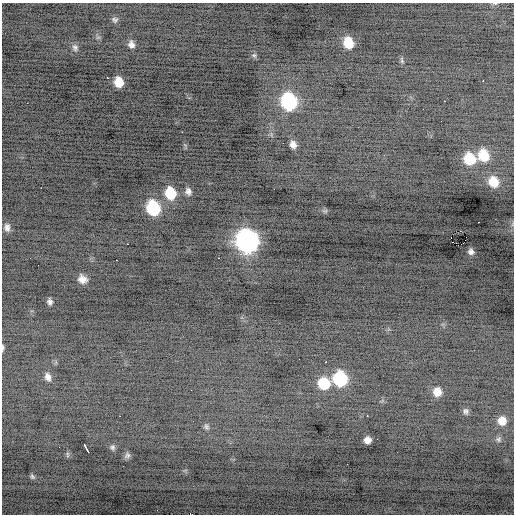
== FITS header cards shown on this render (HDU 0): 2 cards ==
NAXIS1  =                  512 / Axis length
NAXIS2  =                  512 / Axis length

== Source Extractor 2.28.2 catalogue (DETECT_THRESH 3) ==
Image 512 x 512 px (HDU 0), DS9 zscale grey, 1 PNG px = 1 image px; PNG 516 x 516 px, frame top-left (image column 1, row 512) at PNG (2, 3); no overlay
Background -0.498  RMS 0.96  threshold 2.89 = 3 sigma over >= 5 px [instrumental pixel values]
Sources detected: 57; all 57 listed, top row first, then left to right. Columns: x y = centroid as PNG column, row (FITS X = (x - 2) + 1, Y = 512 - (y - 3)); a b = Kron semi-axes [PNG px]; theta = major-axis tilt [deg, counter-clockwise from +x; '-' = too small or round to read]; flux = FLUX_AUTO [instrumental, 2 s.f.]
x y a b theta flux
495 3 6 4 0 89
115 20 8 7 - 160
348 43 10 8 -72 1800
131 44 8 7 - 310
75 48 9 7 -67 210
254 55 8 6 -34 130
402 60 10 5 -79 140
107 78 3 2 - 560
483 80 3 2 - 290
119 82 8 7 - 1200
289 101 11 10 - 9000
444 101 2 2 - 230
27 103 2 2 - 38
423 109 2 2 - 47
182 132 2 2 - 93
293 145 8 7 - 410
483 155 10 9 - 2000
469 159 10 9 - 2500
493 182 10 9 - 1300
41 188 2 2 - 280
274 189 2 2 - 300
188 191 8 7 - 290
170 193 11 9 -75 2300
153 208 11 9 -73 4900
325 211 7 4 18 110
478 222 3 2 - 110
7 227 10 7 -84 280
451 238 3 2 - 540
247 241 13 11 -67 29000
127 244 2 2 - 330
460 244 5 2 - 1800
471 251 7 6 - 270
218 258 3 2 - 240
116 260 2 2 - 290
82 279 10 8 -33 520
50 302 7 6 - 230
3 348 8 3 88 110
326 362 3 2 - 520
48 377 10 7 -72 350
340 379 10 9 - 5600
324 383 10 9 - 2500
437 392 8 8 - 730
466 411 7 7 - 180
367 416 3 2 - 170
502 421 9 8 - 720
206 427 8 6 -74 160
377 439 2 2 - 51
498 439 7 7 - 170
367 440 6 6 - 430
112 447 8 6 -71 170
86 448 8 3 -62 610
67 454 8 4 -89 110
127 455 9 7 41 190
347 464 2 2 - 60
123 466 2 2 - 34
32 477 8 5 -49 120
190 514 2 2 - 460
At the frame edge (FLAGS 8, measured only in part): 3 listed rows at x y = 495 3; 3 348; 190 514